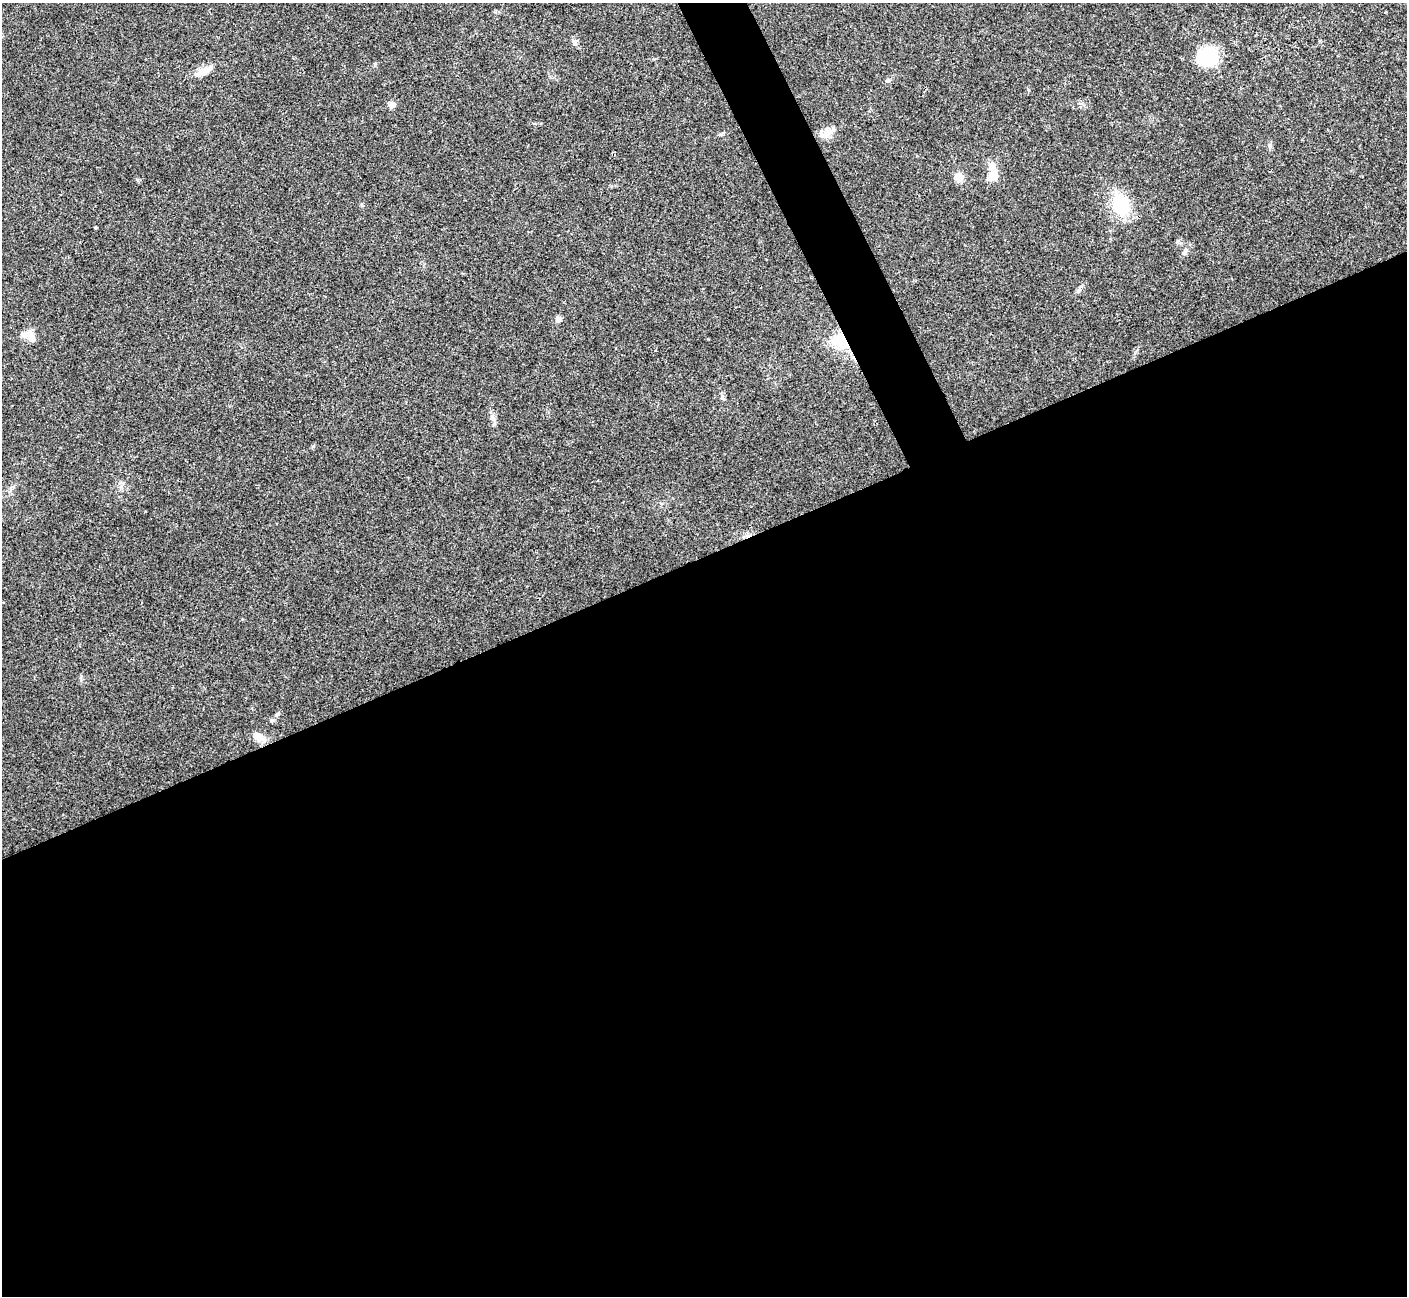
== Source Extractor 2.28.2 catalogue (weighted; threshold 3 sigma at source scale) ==
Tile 15 of 4 x 4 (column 3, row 4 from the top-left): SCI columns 2814-4218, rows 156-1449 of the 5630 x 5618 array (HDU 1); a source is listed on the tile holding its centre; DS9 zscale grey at full resolution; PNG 1409 x 1298 px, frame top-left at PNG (2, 3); no overlay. Shown black and unused: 59% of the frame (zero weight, under 3 of 4 exposures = <1% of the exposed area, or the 3 px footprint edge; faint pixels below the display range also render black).
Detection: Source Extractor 2.28.2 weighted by HDU 2 'WHT'; one run over the whole footprint, this tile lists its part. Background 0.0222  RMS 0.004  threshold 0.018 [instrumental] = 3 sigma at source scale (4.5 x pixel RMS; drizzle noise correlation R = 1.50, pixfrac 1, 0.05/0.05 arcsec/px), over >= 5 px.
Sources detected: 18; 1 inside a brighter object's white glare — not listed; the other 17 listed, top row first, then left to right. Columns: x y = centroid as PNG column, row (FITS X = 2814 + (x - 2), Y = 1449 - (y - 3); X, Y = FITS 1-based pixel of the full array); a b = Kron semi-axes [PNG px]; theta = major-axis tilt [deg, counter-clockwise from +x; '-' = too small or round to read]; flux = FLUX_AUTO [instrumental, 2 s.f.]
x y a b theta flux
575 42 8 7 - 1.2
1207 56 24 20 27 18
203 71 20 9 25 4
888 81 6 4 0 0.59
392 105 8 7 - 1.6
827 134 15 9 31 3.4
993 176 12 10 48 4.8
959 177 10 10 - 3.4
1121 205 29 21 -75 15
95 227 4 3 - 0.38
1185 252 9 6 62 1.2
558 319 6 5 - 2
30 335 14 11 -73 3.5
841 341 17 14 -30 14
492 417 7 4 -71 0.97
272 720 6 4 18 0.54
259 737 17 10 -20 3.5
Overlapping masked pixels (flux is a lower limit): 1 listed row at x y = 841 341
Unlisted compact peaks at least as high as the median listed source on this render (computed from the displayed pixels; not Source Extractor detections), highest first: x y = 1269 145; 721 134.